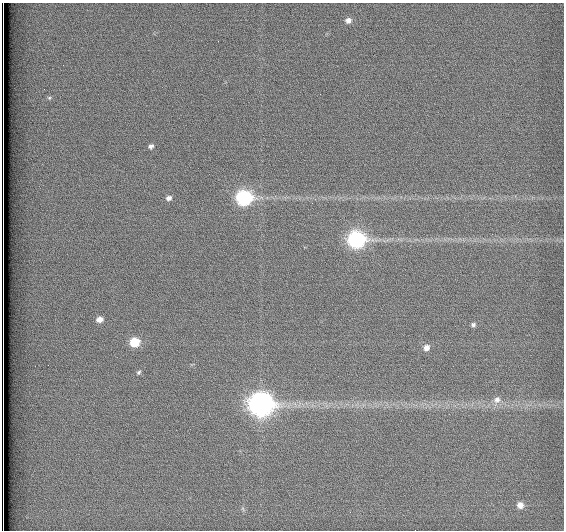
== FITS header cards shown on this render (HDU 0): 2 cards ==
NAXIS1  =                  562          / # of pixels in <axis direction>
NAXIS2  =                  528          / # of pixels in <axis direction>

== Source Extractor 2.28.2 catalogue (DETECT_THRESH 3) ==
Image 562 x 528 px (HDU 0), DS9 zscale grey, 1 PNG px = 1 image px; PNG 566 x 532 px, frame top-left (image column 1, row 528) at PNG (2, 3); no overlay
Background 1790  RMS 4.7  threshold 14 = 3 sigma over >= 5 px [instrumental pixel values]
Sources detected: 16; all 16 listed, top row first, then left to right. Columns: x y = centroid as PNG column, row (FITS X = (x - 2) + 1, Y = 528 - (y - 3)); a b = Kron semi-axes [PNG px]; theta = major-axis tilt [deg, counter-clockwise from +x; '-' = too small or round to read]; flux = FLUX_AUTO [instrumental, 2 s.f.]
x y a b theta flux
348 20 7 7 - 1800
49 98 6 5 - 590
151 146 7 6 - 1000
169 198 7 6 - 1300
244 198 8 7 - 70000
356 240 9 8 - 100000
99 319 7 5 12 2100
473 325 5 5 - 850
135 342 7 6 - 11000
426 348 7 6 - 2000
139 372 6 5 - 540
497 400 10 9 - 2300
261 404 10 9 - 300000
520 505 7 6 - 2300
243 509 8 4 -54 590
3 528 8 2 -89 1700
At the frame edge (FLAGS 8, measured only in part): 1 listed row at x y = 3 528